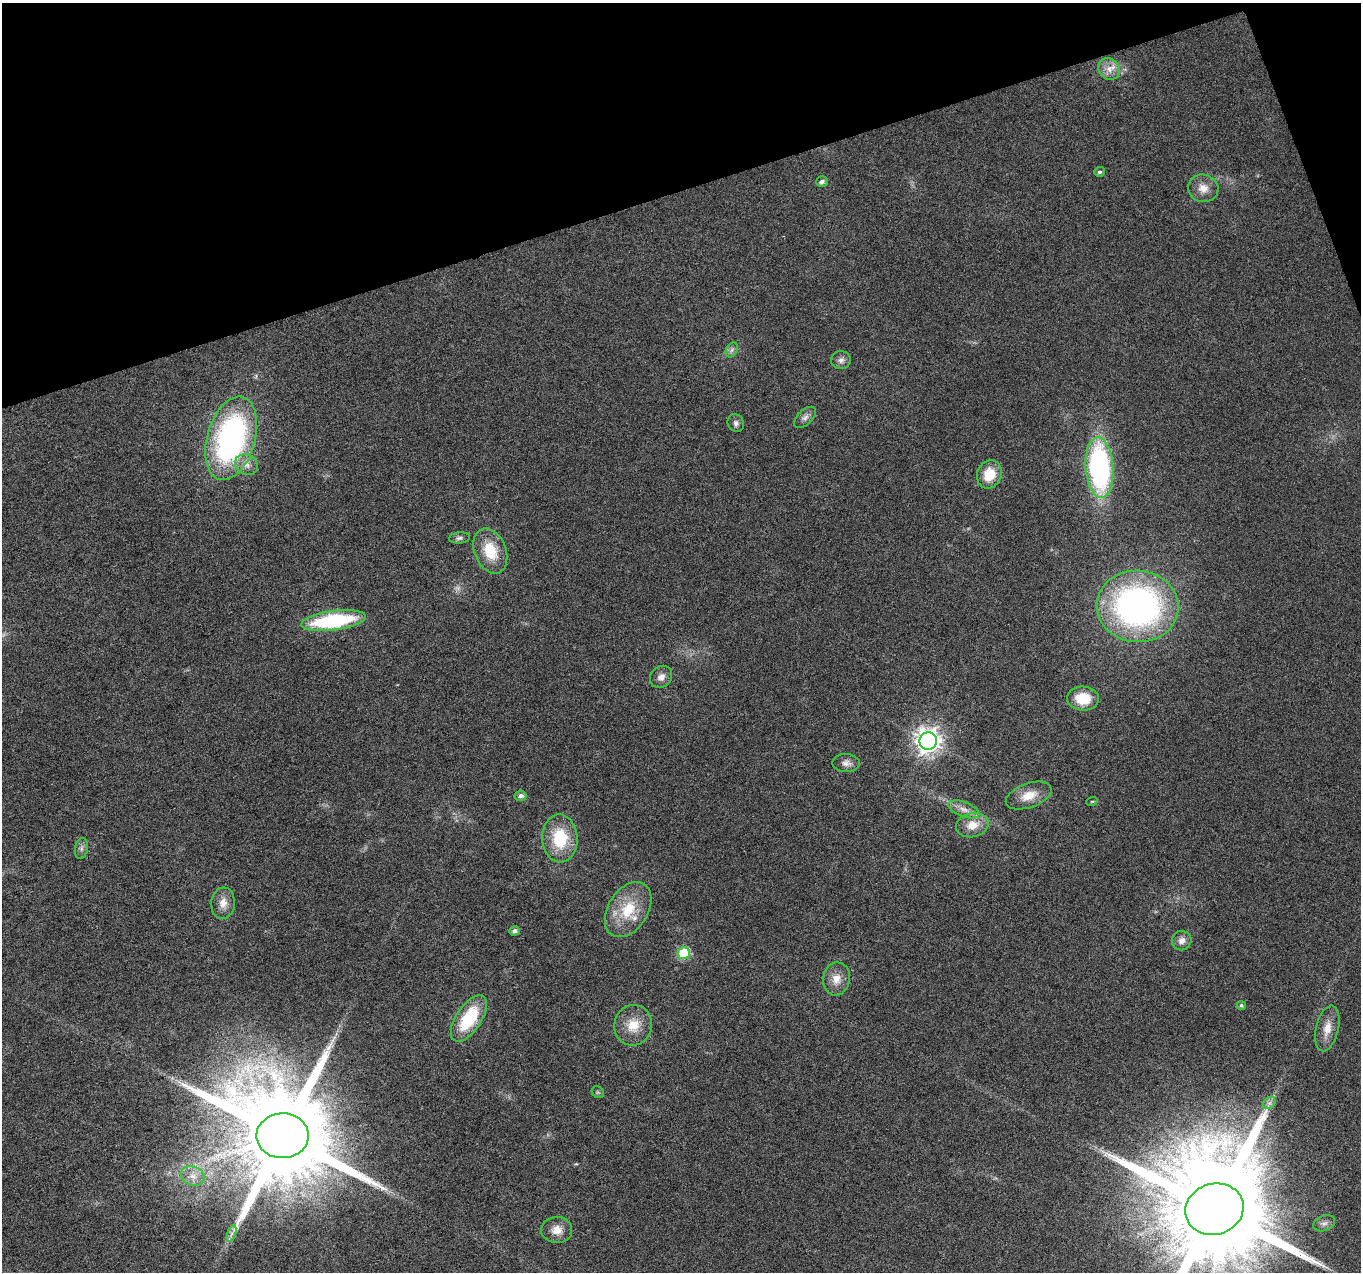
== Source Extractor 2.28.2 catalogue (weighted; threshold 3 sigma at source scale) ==
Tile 3 of 4 x 4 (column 3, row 1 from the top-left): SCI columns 2720-4078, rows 3931-5200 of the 5437 x 5268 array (HDU 1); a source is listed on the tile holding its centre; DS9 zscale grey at full resolution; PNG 1363 x 1274 px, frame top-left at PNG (2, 3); each listed source drawn as its Kron ellipse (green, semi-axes under 4 px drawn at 4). Shown black and unused: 16% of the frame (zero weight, under 3 of 6 exposures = <1% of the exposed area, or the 3 px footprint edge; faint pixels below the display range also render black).
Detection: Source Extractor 2.28.2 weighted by HDU 2 'WHT'; one run over the whole footprint, this tile lists its part. Background 0.0284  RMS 0.0027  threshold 0.0112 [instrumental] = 3 sigma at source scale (4.09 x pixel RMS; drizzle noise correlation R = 1.36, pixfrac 0.8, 0.0396/0.0396 arcsec/px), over >= 5 px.
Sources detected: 46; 1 too faint to see at this stretch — neither listed nor drawn; the other 45 listed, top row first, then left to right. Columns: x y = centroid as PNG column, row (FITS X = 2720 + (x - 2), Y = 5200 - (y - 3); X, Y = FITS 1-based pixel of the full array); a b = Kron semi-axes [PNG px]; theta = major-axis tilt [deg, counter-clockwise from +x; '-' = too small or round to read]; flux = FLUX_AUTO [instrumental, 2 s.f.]
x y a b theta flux
1109 69 11 10 - 2.3
1100 172 5 5 - 0.62
822 182 6 5 - 0.96
1203 188 15 13 -14 3.1
732 350 8 5 60 0.78
841 360 10 9 - 1.2
805 417 13 7 43 1.2
736 423 9 8 - 0.93
231 438 43 24 74 65
246 465 12 10 -28 2
1099 467 30 14 -86 59
989 474 14 12 64 6
459 538 10 5 5 0.75
490 551 23 15 -68 7.9
1137 606 41 36 -3 84
334 621 32 9 8 26
661 677 12 10 45 1.7
1083 698 16 12 -3 7.2
928 741 9 8 - 250
846 763 14 9 -2 1.6
521 796 6 5 - 0.97
1029 796 24 12 20 4.2
1092 801 6 3 19 0.28
964 809 16 7 -21 1.9
972 825 16 12 13 3.8
560 838 24 17 -86 11
81 848 10 6 80 0.95
223 903 15 12 84 2.6
628 910 30 20 58 9.4
515 931 5 4 - 0.89
1182 941 10 9 - 1.6
684 953 6 6 - 15
836 979 16 13 82 3.2
1241 1005 5 4 - 0.47
469 1018 26 12 57 15
633 1025 20 18 77 5.5
1327 1028 23 11 76 3.5
598 1092 7 5 -44 0.43
1269 1103 7 5 45 0.88
283 1136 26 22 1 7200
193 1176 12 9 -24 2.3
1214 1209 29 25 16 9700
1324 1223 11 7 21 1.1
557 1230 15 13 -3 3
232 1234 8 4 71 0.75
Isophote crosses this tile's border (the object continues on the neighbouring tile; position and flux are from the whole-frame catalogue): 1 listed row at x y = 1214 1209